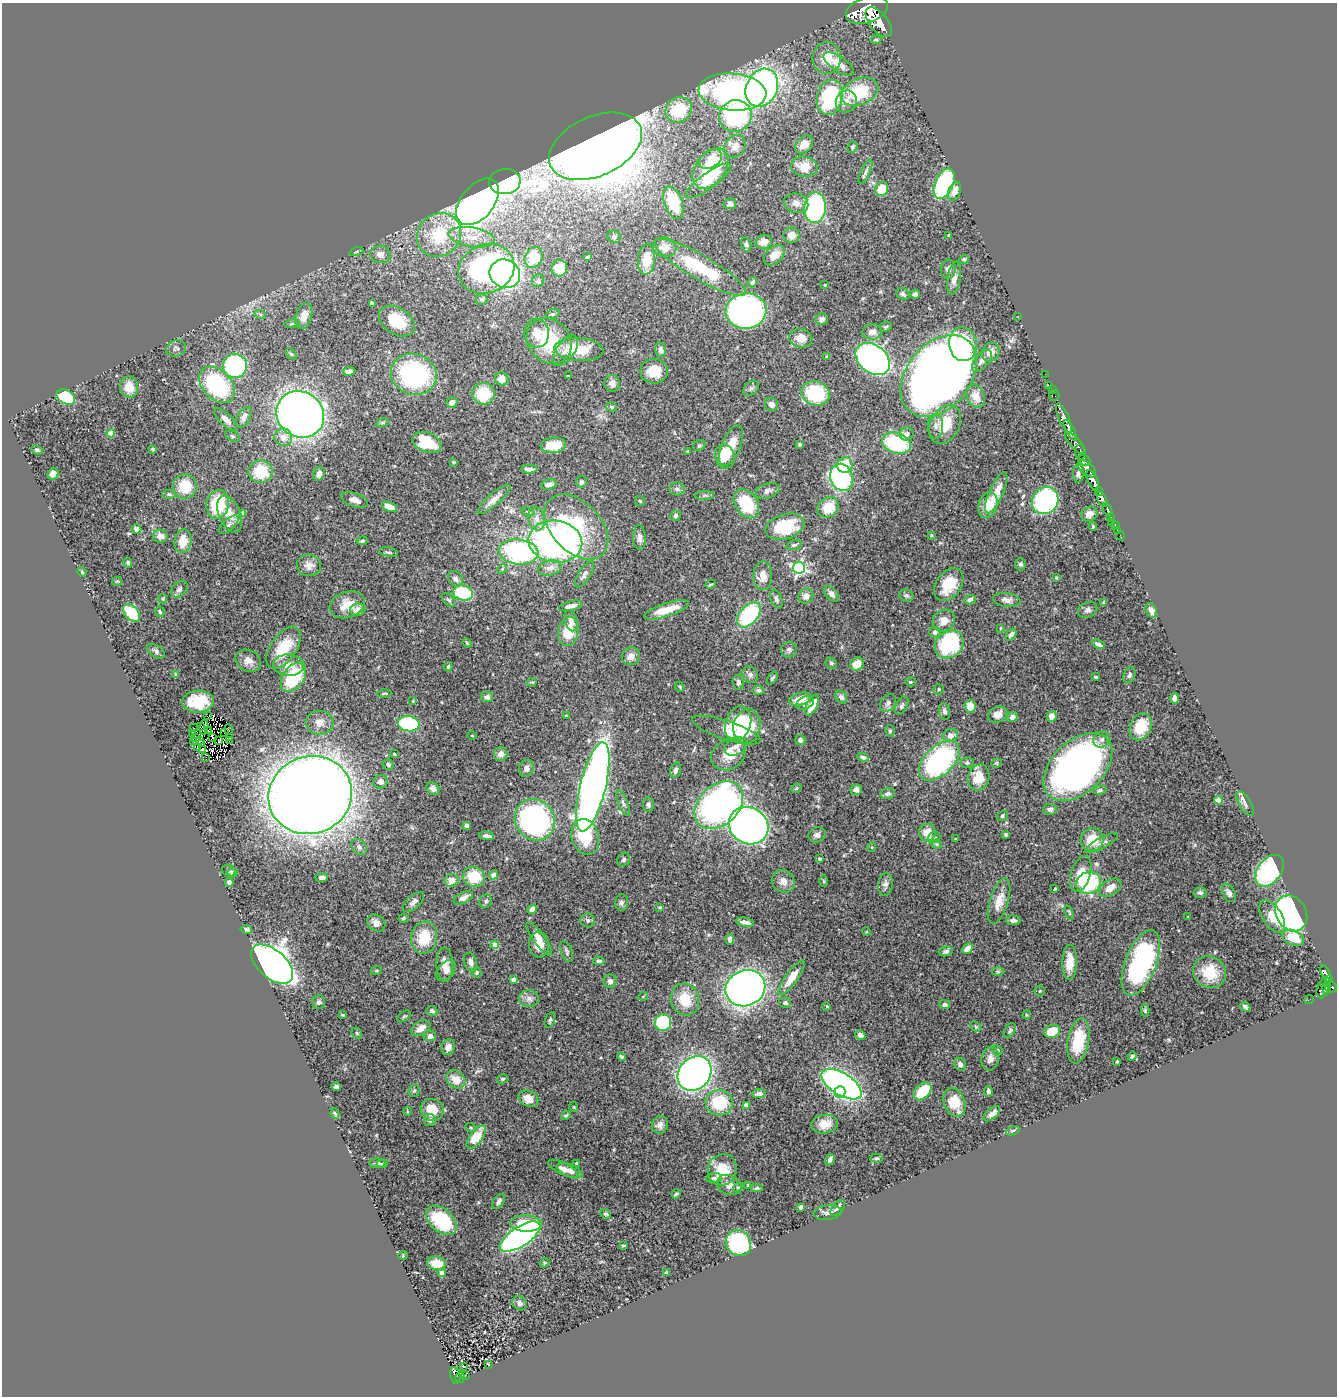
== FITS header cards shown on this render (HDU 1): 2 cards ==
NAXIS1  =                 1335
NAXIS2  =                 1394

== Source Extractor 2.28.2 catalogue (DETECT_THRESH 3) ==
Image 1335 x 1394 px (HDU 1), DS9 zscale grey, 1 PNG px = 1 image px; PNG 1339 x 1398 px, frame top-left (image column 1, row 1394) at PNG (2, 3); each listed source drawn as its Kron ellipse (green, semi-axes under 4 px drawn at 4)
Background 0.843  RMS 0.032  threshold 0.0967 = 3 sigma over >= 5 px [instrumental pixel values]
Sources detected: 497; all 497 listed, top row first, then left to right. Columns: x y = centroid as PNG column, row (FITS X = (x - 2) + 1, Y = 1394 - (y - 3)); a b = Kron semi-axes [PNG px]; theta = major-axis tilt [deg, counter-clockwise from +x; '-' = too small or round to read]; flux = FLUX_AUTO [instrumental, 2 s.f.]
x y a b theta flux
867 10 22 12 19 9200
879 22 18 9 -51 6000
876 39 5 3 - 2.5
827 58 16 14 85 38
839 64 17 7 -34 27
762 88 19 15 64 860
732 92 34 18 -5 630
860 92 19 13 23 120
830 97 18 12 77 200
846 101 11 10 - 19
679 110 14 12 31 98
735 116 16 15 - 240
804 144 10 7 44 18
596 146 49 30 24 5800
735 146 12 10 51 14
852 147 6 5 - 3.8
711 159 12 8 33 18
804 167 13 10 -11 37
710 169 22 15 54 97
865 172 13 4 65 6.8
505 181 16 12 6 350
708 181 27 8 36 26
944 184 16 9 65 280
882 189 7 6 - 41
954 191 9 6 68 17
478 202 27 16 50 1800
673 203 17 8 -70 100
796 203 12 9 -15 15
730 204 6 5 - 5.4
815 208 15 10 86 340
439 235 23 20 43 120
791 235 8 7 - 16
949 235 3 3 - 3.7
472 237 23 9 -9 37
614 237 7 6 - 5
764 242 8 7 - 17
746 244 7 5 -77 5.6
665 247 11 10 - 24
357 251 7 3 19 2.7
380 254 10 8 -18 16
774 255 12 8 44 21
534 257 11 8 64 52
588 257 3 3 - 3.9
646 259 15 8 85 49
964 259 5 4 - 4.1
700 267 53 12 -30 150
559 268 8 7 - 36
486 269 28 24 23 450
948 269 9 7 84 8.3
505 274 15 14 - 780
954 278 16 7 81 15
538 281 6 6 - 4.5
753 282 5 4 - 6.5
825 285 3 3 - 2.4
903 294 7 5 -30 5.2
915 294 4 4 - 5.8
481 299 6 5 - 4.8
372 304 4 4 - 6.9
746 311 20 17 8 730
260 314 6 3 -19 3.3
552 314 7 4 24 3.9
304 316 13 8 73 23
1018 316 2 2 - 1.7
822 319 6 6 - 7.6
397 321 19 13 -33 76
292 324 8 4 9 3
886 327 6 4 22 3.9
872 332 10 7 0 12
537 333 14 12 -86 26
801 338 12 9 -11 27
549 341 24 21 -47 130
963 344 17 14 -79 120
176 348 10 8 23 6.8
579 349 24 11 -4 69
661 350 7 5 -77 9
565 351 18 9 53 22
991 352 10 8 52 19
291 354 6 4 -45 3
827 357 4 3 - 3.2
873 359 19 14 -38 1000
982 361 13 7 51 12
235 366 12 12 - 270
349 371 6 4 7 11
654 371 14 12 -1 43
414 374 23 20 -18 310
1045 374 2 2 - 15
568 376 4 3 - 2.6
939 376 46 32 51 2900
502 379 7 6 - 17
612 383 8 8 - 11
217 385 21 14 -48 250
1049 385 3 2 - 13
129 387 10 9 - 32
751 388 9 6 44 5.4
1052 390 3 2 - 13
815 393 14 12 -21 120
484 394 11 11 - 75
1054 395 5 5 - 37
976 396 12 9 -66 23
66 397 10 7 -32 110
452 402 6 5 - 9.5
771 404 7 6 - 11
612 407 5 4 - 3.3
300 414 25 22 -37 1700
244 417 11 6 62 12
1064 418 16 5 -66 2300
226 419 14 6 -44 15
383 422 6 4 19 2.4
945 424 20 14 61 60
935 426 12 7 -89 11
1070 430 11 3 -63 1900
111 433 4 4 - 36
906 434 7 6 - 12
233 436 7 5 -27 3.8
283 437 9 8 - 18
427 442 15 9 -21 82
896 443 15 10 -18 180
1075 443 13 5 -49 520
799 444 3 3 - 5.3
553 445 13 7 6 38
699 446 6 5 - 3.9
731 446 22 9 68 44
153 449 3 3 - 3.1
37 450 6 4 -26 4.5
688 451 3 3 - 1.8
1080 452 8 5 -84 530
725 456 12 9 -75 41
1084 461 6 5 - 450
454 462 4 3 - 3
845 465 8 7 - 42
529 469 8 3 1 9.7
1087 469 11 6 -41 990
261 472 12 11 - 86
1078 473 9 5 -90 7.2
53 474 6 5 - 12
319 474 7 5 64 15
842 477 14 11 -69 320
1093 480 11 5 -67 3600
581 482 6 5 - 4.7
549 484 7 5 18 9.6
185 487 12 12 - 63
677 489 8 6 -2 6.5
767 491 12 7 18 10
1099 491 4 3 - 590
996 493 22 7 66 35
169 494 7 4 -1 3.8
704 495 9 4 1 5
494 499 21 6 41 17
1102 499 8 4 -64 1600
355 500 14 6 -19 14
640 501 5 5 - 3.1
1045 501 14 12 51 380
218 504 15 11 79 110
746 504 16 11 -56 100
988 505 13 9 73 49
389 507 8 4 -23 22
828 507 11 9 41 50
1108 510 7 3 -65 340
528 512 7 4 -15 3.7
243 513 4 3 - 11
230 514 19 11 -67 29
1089 514 8 7 - 12
676 515 5 5 - 5.6
1111 518 3 3 - 110
536 519 12 8 -78 17
1111 522 2 2 - 11
229 525 12 5 42 8.9
1115 525 4 3 - 61
576 527 38 24 -47 170
785 527 20 12 17 100
1093 527 4 3 - 2.8
137 529 5 4 - 13
1117 530 2 2 - 10
931 535 4 4 - 2.1
160 536 7 6 - 16
1120 536 4 2 - 19
639 538 12 6 -87 9.4
183 541 12 8 82 33
362 541 5 4 - 3.3
555 542 27 21 -9 790
794 545 8 4 14 4.2
388 552 9 4 -11 5
519 552 20 12 -7 330
128 562 5 4 - 2.8
1020 564 6 5 - 5
309 565 12 11 - 16
550 568 12 7 14 16
799 568 6 6 - 460
502 569 5 4 - 2.7
82 572 5 3 - 2.1
584 574 15 6 58 10
763 576 14 9 -89 21
1056 578 3 3 - 1.9
455 579 8 6 -49 11
117 581 5 4 - 2.4
711 584 5 2 - 2.2
949 585 18 12 55 57
179 589 9 6 44 7.5
463 593 10 7 -14 120
831 594 9 6 -50 9.7
906 595 7 6 - 4.9
806 596 8 7 - 13
163 599 5 4 - 2.2
776 599 10 5 -70 6.1
449 600 8 5 -50 5
970 600 6 4 21 6.2
1007 600 14 7 -7 13
1104 603 4 3 - 6.2
347 605 18 13 19 38
570 606 12 4 14 14
358 610 8 6 12 18
667 610 23 6 18 38
1088 610 10 7 23 7.7
1151 610 8 5 -65 11
160 612 5 4 - 3.4
132 613 10 6 -48 81
749 615 14 9 50 180
571 621 11 6 -75 13
944 621 11 10 - 22
1000 628 4 3 - 1.7
568 632 15 10 78 47
935 632 6 5 - 7.3
1011 635 6 4 50 7.8
467 643 5 4 - 2.4
949 644 15 13 40 170
1098 644 7 3 -23 6.7
284 648 24 12 56 77
789 650 8 7 - 6.1
156 651 10 5 -33 6
631 656 9 8 - 14
248 661 13 10 -27 17
831 663 6 5 - 3.8
857 664 7 6 - 23
289 665 15 10 -4 29
448 667 5 3 - 3
176 675 4 3 - 3.1
750 675 9 7 -61 7.7
1130 675 8 5 66 5.7
293 677 16 10 54 120
1095 677 3 2 - 2.4
772 678 7 3 55 3.2
532 682 5 3 - 2.3
738 682 7 5 -84 7.3
910 682 5 4 - 2.7
680 687 5 3 - 1.9
938 689 5 5 - 3
759 690 6 4 -5 5.4
384 693 7 3 2 2.4
487 697 6 5 - 9.4
841 697 7 5 -49 6.9
1174 698 5 4 - 7.8
800 699 11 6 15 33
413 701 4 4 - 1.9
198 702 16 11 4 69
805 703 9 6 23 11
888 703 9 7 51 7.7
812 705 11 5 63 33
902 706 10 5 62 6.4
970 706 6 5 - 24
944 711 8 5 -80 7
998 714 10 8 24 21
208 716 3 2 - 1.5
566 716 3 2 - 2.6
1052 716 5 5 - 16
1012 717 5 5 - 11
320 723 14 12 -3 20
409 724 11 7 -9 180
738 724 18 12 72 99
747 726 17 13 78 110
200 727 3 2 - 2.5
204 727 8 4 84 0.033
1141 727 14 10 64 48
194 728 3 2 - 3.8
229 729 5 2 - 0.25
726 730 36 9 -18 38
208 731 4 3 - 0.33
890 731 6 4 -76 3.7
224 732 2 2 - 1.5
193 733 2 2 - 3
472 736 5 3 - 1.9
950 736 7 6 - 16
213 737 3 2 - 4.4
229 737 3 2 - 0.73
196 738 4 2 - 2.6
229 740 3 2 - 0.72
800 740 5 5 - 7.6
1102 740 8 7 - 8.7
193 741 3 2 - 0.94
200 741 3 2 - 0.44
219 741 2 2 - 1.2
202 744 2 2 - 1.6
736 747 12 8 29 13
197 748 4 2 - 2.2
202 750 3 2 - 2.7
394 754 3 3 - 3.1
500 754 7 7 - 10
729 754 18 14 32 41
206 757 2 2 - 3.5
863 757 6 4 -28 6.7
939 761 24 14 45 370
967 763 6 5 - 4.7
997 763 5 4 - 2.9
388 765 5 5 - 4.7
1078 767 41 26 44 1000
526 768 8 7 - 11
676 770 8 5 72 6.3
978 777 13 10 71 43
381 782 7 6 - 9.4
593 787 46 13 76 2100
796 788 5 4 - 2.9
433 789 7 5 -43 9.9
856 790 5 5 - 9.4
1100 790 6 4 11 3.9
888 794 7 5 12 6.2
310 795 42 38 19 5400
1219 800 4 4 - 48
623 803 13 5 -68 7.2
1245 804 14 6 -59 8.3
648 805 7 5 -85 4.9
719 805 28 20 43 720
1050 809 7 5 -2 6.8
1002 816 6 5 - 2.9
535 820 21 19 -53 590
466 826 4 3 - 15
749 826 20 18 -32 1300
927 833 9 8 - 33
817 835 9 7 21 9.7
1006 835 3 3 - 3.7
487 836 7 4 -5 7.9
585 837 18 13 -73 77
934 837 6 5 - 3.6
955 839 4 2 - 1.4
1092 840 11 11 - 51
1102 843 18 5 29 11
937 844 5 4 - 3
359 847 9 6 -46 8.3
872 847 5 4 - 2.3
819 859 4 3 - 3.1
624 860 7 6 - 4.8
229 871 7 5 -26 3.7
1270 871 18 12 52 280
233 872 5 4 - 3.1
1081 874 18 9 72 41
494 875 4 4 - 13
474 877 11 10 - 66
322 878 6 4 6 9.4
451 880 7 6 - 22
783 881 12 10 -40 17
824 881 6 4 -89 2.6
229 882 5 4 - 7
1089 883 12 11 - 160
885 884 11 7 84 9.4
1110 888 12 7 32 26
1055 889 3 2 - 2
1200 893 6 5 - 5.1
1229 893 10 6 -60 8.5
463 898 10 5 26 13
486 901 7 6 - 4.6
999 901 24 9 73 30
413 902 13 6 43 9.7
621 903 8 6 87 6.2
660 907 4 3 - 2.4
532 909 5 4 - 15
1069 913 8 3 -69 2.9
1291 913 19 15 -61 810
1188 917 3 3 - 2.7
1272 917 18 9 -57 33
404 918 5 4 - 3.4
588 920 7 7 - 6.8
1013 920 7 5 -2 7.8
745 922 9 3 -11 9.9
376 923 10 7 -36 15
246 929 6 3 -12 6.1
866 932 4 3 - 1.7
424 937 16 13 78 66
1293 938 11 7 -23 48
539 939 20 5 -54 22
730 939 5 4 - 12
495 945 4 4 - 40
539 945 13 10 -90 27
968 948 6 4 45 16
946 951 7 4 12 6.2
567 952 11 5 -71 5.5
599 961 6 4 -5 6.7
471 962 10 6 -72 10
1070 962 17 7 88 34
1141 963 34 15 69 310
272 964 25 14 -41 2000
445 964 17 8 -88 20
377 971 5 3 - 2
446 971 12 8 51 12
477 972 5 5 - 3.3
998 972 6 4 -1 3.1
1210 972 17 15 -32 56
1326 974 9 4 -64 260
792 978 20 6 55 35
1328 979 3 2 - 180
514 980 4 4 - 25
610 981 7 6 - 7.7
1325 982 6 2 31 74
1326 987 6 3 88 200
1331 987 6 5 - 250
745 988 20 17 25 1600
1322 989 9 6 77 400
1040 991 5 5 - 2.5
643 996 5 3 - 1.5
529 999 10 8 -2 12
685 999 16 14 -72 58
1309 999 5 2 - 17
319 1002 7 6 - 5.4
785 1003 6 5 - 5
945 1004 5 4 - 7.1
827 1006 4 3 - 2.1
1245 1007 5 3 - 6.5
1145 1010 6 4 90 3.9
432 1011 6 5 - 5.3
343 1015 3 2 - 2.2
1027 1015 4 4 - 2.3
404 1016 8 4 39 3.6
550 1020 8 5 72 4.3
663 1022 8 8 - 140
976 1027 6 4 -45 3.4
421 1028 10 6 32 21
1010 1030 8 5 61 4.7
1052 1031 8 6 20 49
357 1033 6 4 -47 3.5
860 1035 5 4 - 6.7
430 1036 5 5 - 13
1078 1041 23 10 80 90
448 1047 8 6 70 15
997 1050 5 5 - 4.5
1132 1056 4 4 - 5.2
621 1057 4 3 - 4.8
990 1059 12 8 80 17
1117 1062 3 2 - 2.4
960 1064 7 5 -59 8.1
695 1073 18 15 48 990
456 1079 10 8 -37 31
503 1079 6 4 17 3.5
841 1084 23 11 -32 1000
336 1087 4 4 - 5.1
414 1091 6 5 - 3.9
923 1091 10 7 46 71
988 1091 5 4 - 5.3
840 1092 6 5 - 84
759 1094 7 4 6 9.5
528 1099 10 7 -26 29
954 1102 15 10 -68 53
719 1103 14 12 -5 100
746 1105 4 3 - 11
574 1107 5 3 - 1.9
432 1110 12 10 -29 48
407 1111 4 3 - 1.6
335 1114 5 3 - 3.1
992 1114 10 5 40 15
566 1115 5 4 - 3.5
430 1120 6 6 - 7.9
825 1124 13 9 8 26
660 1125 9 8 - 11
471 1128 5 3 - 2.5
1013 1131 7 4 19 3.4
476 1137 13 6 52 55
876 1158 6 4 2 3.3
830 1159 6 3 59 6.3
377 1163 8 5 1 5.4
577 1163 4 4 - 3.4
382 1164 5 3 - 2.6
563 1169 16 6 -26 14
722 1170 16 14 72 60
569 1171 13 6 -22 13
714 1178 8 5 6 4.4
729 1185 13 9 -22 15
748 1185 4 3 - 2.1
738 1187 5 3 - 2.4
757 1188 6 4 4 4.1
676 1194 5 3 - 3.8
499 1201 8 5 58 7.5
800 1207 4 3 - 4.7
838 1208 9 5 50 7
827 1212 14 7 6 13
606 1214 6 4 -46 3.5
441 1220 18 11 -42 110
526 1223 16 8 -3 64
520 1237 23 9 33 640
738 1243 13 12 - 190
623 1246 4 3 - 2.9
403 1255 4 4 - 2.1
436 1263 9 6 -9 25
545 1263 5 4 - 2.6
442 1273 4 4 - 8.3
666 1273 3 3 - 3.8
520 1303 8 6 -44 7.6
488 1364 4 2 - 2.4
463 1366 3 2 - 2.3
455 1375 8 5 -79 180
465 1375 3 2 - 20
460 1377 5 4 - 120